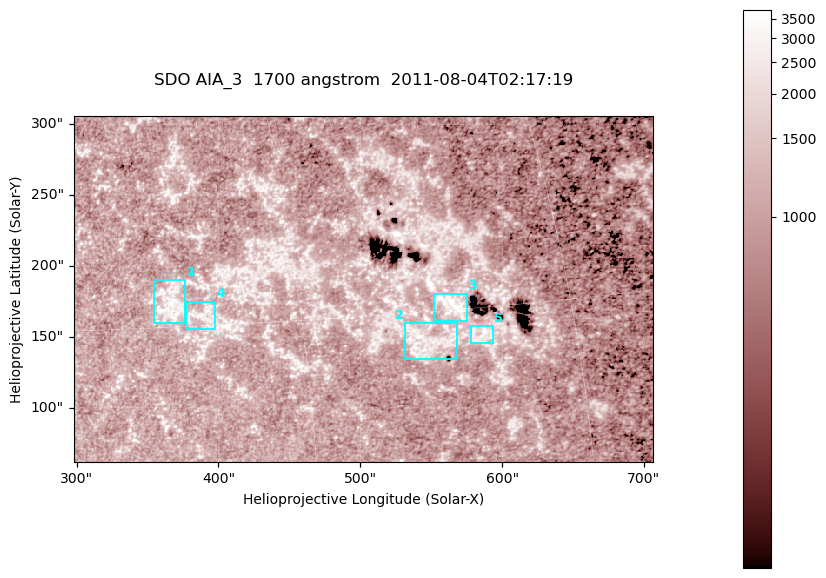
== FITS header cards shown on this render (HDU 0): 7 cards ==
TELESCOP= 'SDO     '           /
INSTRUME= 'AIA_3   '           /
WAVELNTH=                 1700 /
WAVEUNIT= 'angstrom'           /
DATE-OBS= '2011-08-04T02:17:19.712' /
CTYPE1  = 'HPLN-TAN'           /
CTYPE2  = 'HPLT-TAN'           /

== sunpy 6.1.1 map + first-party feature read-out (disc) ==
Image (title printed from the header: SDO AIA_3  1700 angstrom  2011-08-04T02:17:19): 666 x 399 px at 0.613 arcsec/px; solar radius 946 arcsec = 1543 px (partial field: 3.6% of the solar disc is inside the frame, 100% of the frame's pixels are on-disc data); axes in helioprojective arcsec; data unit not stated in the header (colour bar unlabelled)
Pointing: header CRPIX1/2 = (2049.23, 2048.32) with CRVAL1/2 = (0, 0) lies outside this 666 x 399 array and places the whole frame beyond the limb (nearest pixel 1.4 R_sun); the SolarSoft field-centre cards XCEN/YCEN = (502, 183.8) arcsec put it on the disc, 2036 arcsec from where CRPIX/CRVAL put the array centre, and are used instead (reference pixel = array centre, CRVAL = XCEN/YCEN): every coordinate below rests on XCEN/YCEN
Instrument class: DISC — disc imager (sunpy class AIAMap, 1700 A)
Bright regions (active regions / flare kernels): reference = the on-disc median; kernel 5 px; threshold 5 sigma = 1329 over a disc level ~1017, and >= 1.15x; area >= 265 px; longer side >= 5 px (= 3.1 arcsec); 5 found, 5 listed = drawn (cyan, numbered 1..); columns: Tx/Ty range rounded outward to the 2 arcsec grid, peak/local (2 s.f.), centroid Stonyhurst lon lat
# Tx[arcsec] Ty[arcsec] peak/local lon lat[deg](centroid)
1 354..378 158..190 3.6 +24 +16
2 530..568 134..160 3.5 +36 +14
3 552..576 160..182 5 +38 +15
4 376..398 156..176 3.1 +25 +15
5 578..594 144..158 4.1 +39 +14